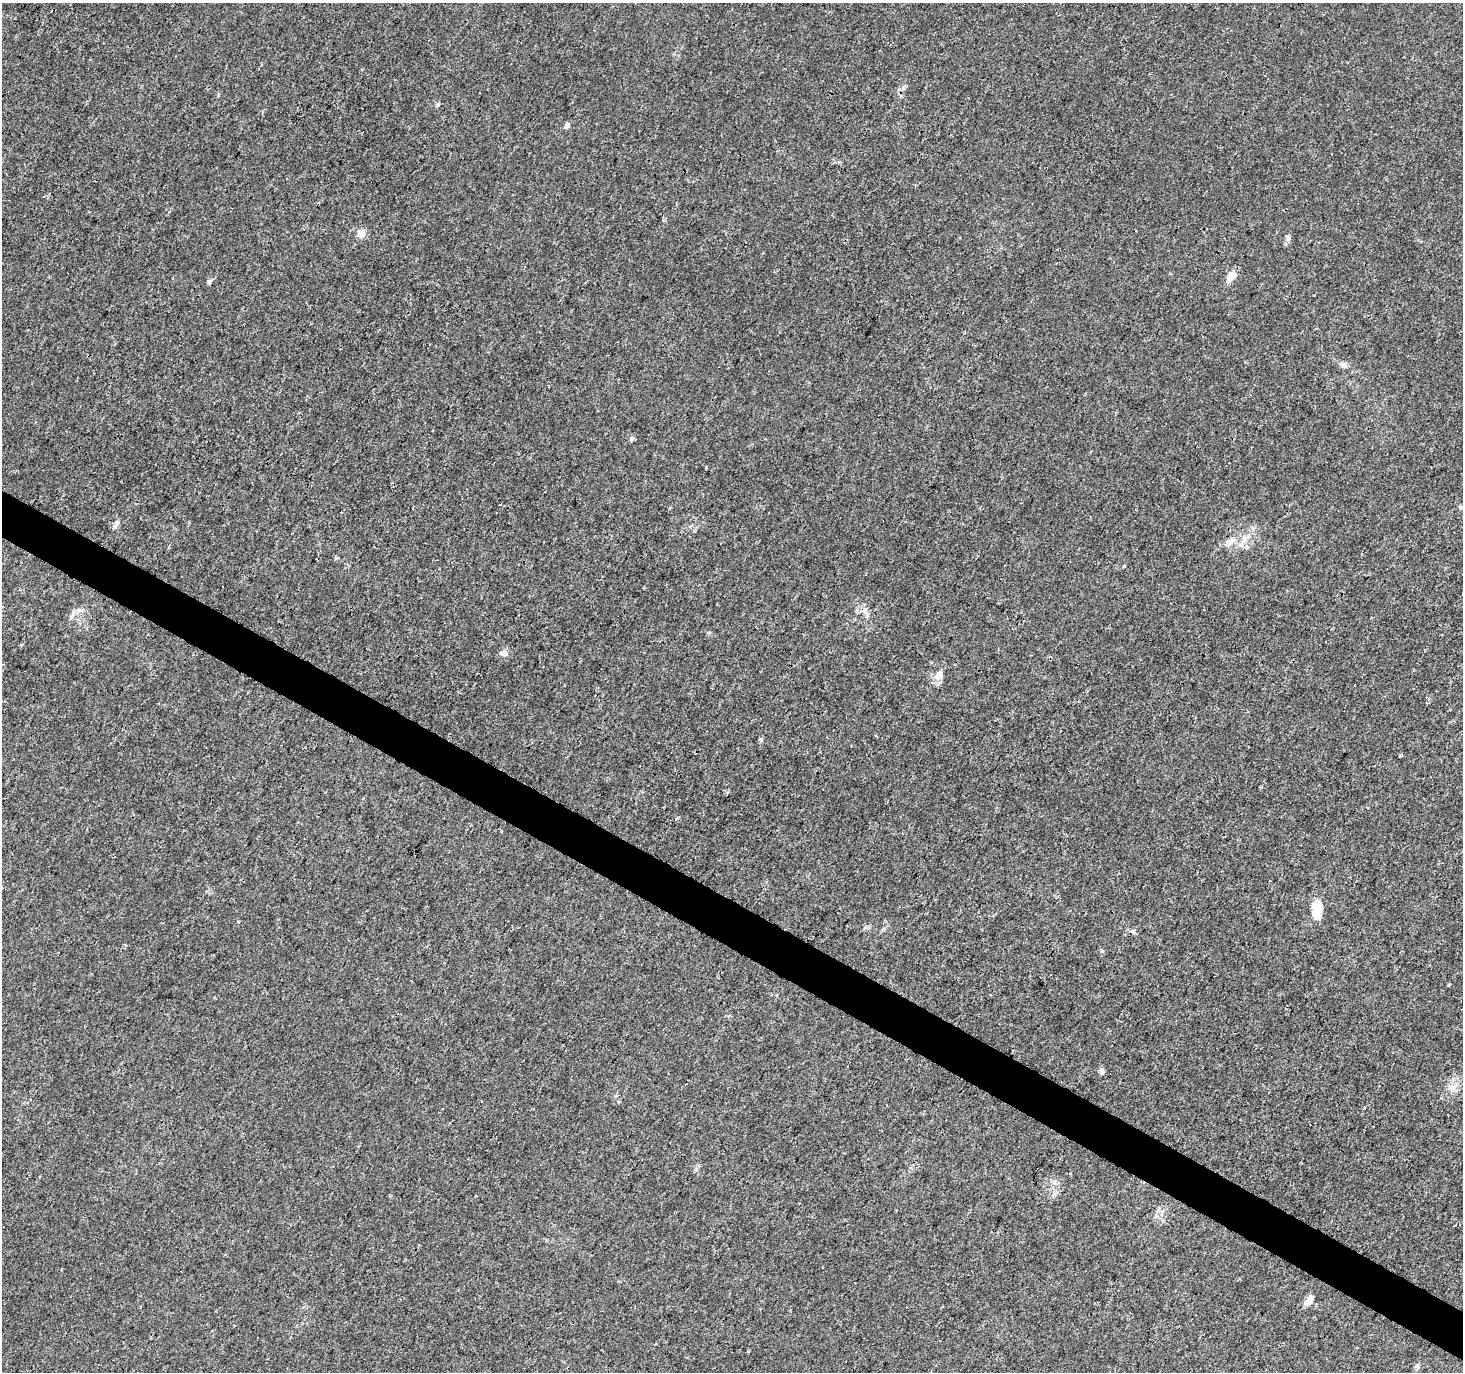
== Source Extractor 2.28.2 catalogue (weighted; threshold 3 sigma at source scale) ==
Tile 6 of 4 x 4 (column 2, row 2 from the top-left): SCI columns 1462-2922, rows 2932-4301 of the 5854 x 5930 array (HDU 1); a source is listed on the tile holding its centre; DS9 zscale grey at full resolution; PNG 1465 x 1374 px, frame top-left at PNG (2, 3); no overlay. Shown black and unused: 4% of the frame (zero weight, under 3 of 4 exposures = <1% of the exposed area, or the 3 px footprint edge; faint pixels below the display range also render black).
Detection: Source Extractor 2.28.2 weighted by HDU 2 'WHT'; one run over the whole footprint, this tile lists its part. Background 0.00142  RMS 0.0013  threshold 0.00607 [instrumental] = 3 sigma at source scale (4.5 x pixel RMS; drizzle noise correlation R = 1.50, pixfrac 1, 0.0396/0.0396 arcsec/px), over >= 5 px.
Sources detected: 27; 1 inside a brighter object's white glare — not listed; the other 26 listed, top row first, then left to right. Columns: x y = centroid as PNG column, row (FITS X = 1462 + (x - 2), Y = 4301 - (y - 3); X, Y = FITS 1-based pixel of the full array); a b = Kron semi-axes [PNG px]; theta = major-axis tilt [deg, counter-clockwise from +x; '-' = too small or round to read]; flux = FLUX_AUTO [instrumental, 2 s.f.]
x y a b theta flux
567 125 7 6 - 0.34
361 233 11 11 - 0.97
1288 238 7 6 - 0.38
1231 276 11 7 48 2
209 282 6 5 - 0.29
1343 365 9 7 -33 0.5
632 439 7 5 84 0.32
1460 507 6 4 -10 0.17
115 525 11 5 62 0.51
1229 542 11 8 31 0.85
1124 566 5 3 - 0.11
80 610 12 6 6 0.56
867 615 10 4 -89 0.41
72 616 10 5 65 0.46
503 653 9 7 -6 0.8
939 675 15 11 52 1.1
761 739 6 4 -72 0.24
1401 755 4 3 - 0.18
678 818 3 3 - 0.62
1317 910 17 8 79 3.8
865 928 7 4 19 0.22
1133 931 7 4 0 0.25
1102 1071 9 6 -69 0.38
1452 1088 11 7 9 0.71
1308 1301 13 8 42 1.1
1417 1366 7 6 - 0.3
Unlisted compact peaks at least as high as the median listed source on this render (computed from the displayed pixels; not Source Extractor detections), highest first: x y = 438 104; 21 645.